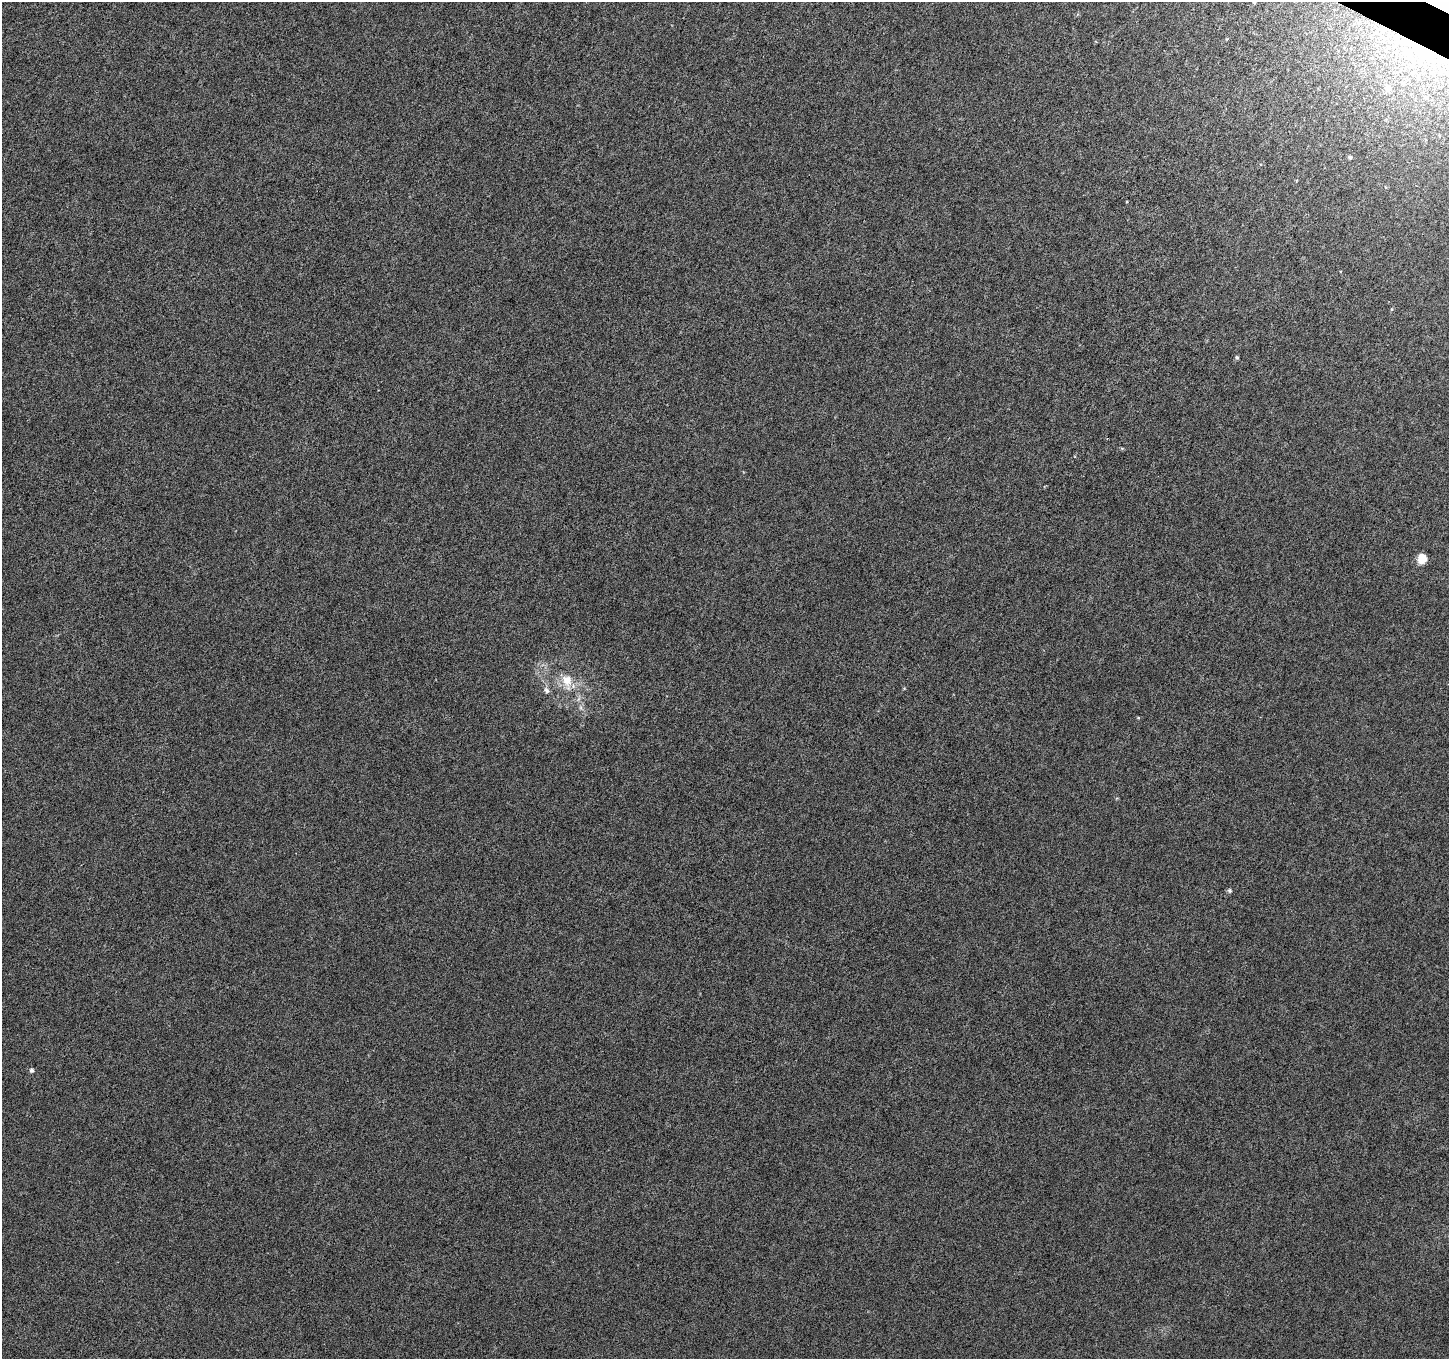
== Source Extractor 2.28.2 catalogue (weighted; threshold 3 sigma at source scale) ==
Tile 10 of 4 x 4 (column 2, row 3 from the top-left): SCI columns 1463-2909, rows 1618-2974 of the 5807 x 5897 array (HDU 1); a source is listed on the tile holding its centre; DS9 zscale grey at full resolution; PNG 1451 x 1361 px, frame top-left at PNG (2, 2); no overlay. Shown black and unused: <1% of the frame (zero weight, under 4 of 8 exposures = <1% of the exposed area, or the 3 px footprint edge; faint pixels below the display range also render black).
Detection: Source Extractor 2.28.2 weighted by HDU 2 'WHT'; one run over the whole footprint, this tile lists its part. Background 4.51e-05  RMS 0.0013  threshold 0.0052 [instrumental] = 3 sigma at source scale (4.09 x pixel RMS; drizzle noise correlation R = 1.36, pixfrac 0.8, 0.0396/0.0396 arcsec/px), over >= 5 px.
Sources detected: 21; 2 inside a brighter object's white glare — not listed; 2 inside a brighter listed object's ellipse — not listed separately; the other 17 listed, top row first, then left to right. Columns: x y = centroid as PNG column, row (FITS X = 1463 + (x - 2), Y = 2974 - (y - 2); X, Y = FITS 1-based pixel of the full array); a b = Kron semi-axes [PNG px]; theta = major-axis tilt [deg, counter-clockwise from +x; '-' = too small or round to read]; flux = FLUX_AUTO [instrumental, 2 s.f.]
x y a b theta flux
1254 2 5 3 - 0.11
1227 39 5 3 - 0.1
1407 52 72 28 -41 20
1388 89 7 6 - 1.2
1439 136 5 3 - 0.11
1350 157 4 4 - 0.29
1296 181 5 3 - 0.099
1392 309 5 3 - 0.13
1237 357 5 4 - 0.23
1122 448 6 4 17 0.13
1422 559 8 8 - 1.9
567 681 18 11 -79 2.2
546 690 10 6 -57 0.43
581 707 9 4 -81 0.36
1138 718 4 4 - 0.12
1230 891 5 5 - 0.23
31 1070 6 5 - 0.27
Overlapping masked pixels (flux is a lower limit): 1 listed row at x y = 1407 52